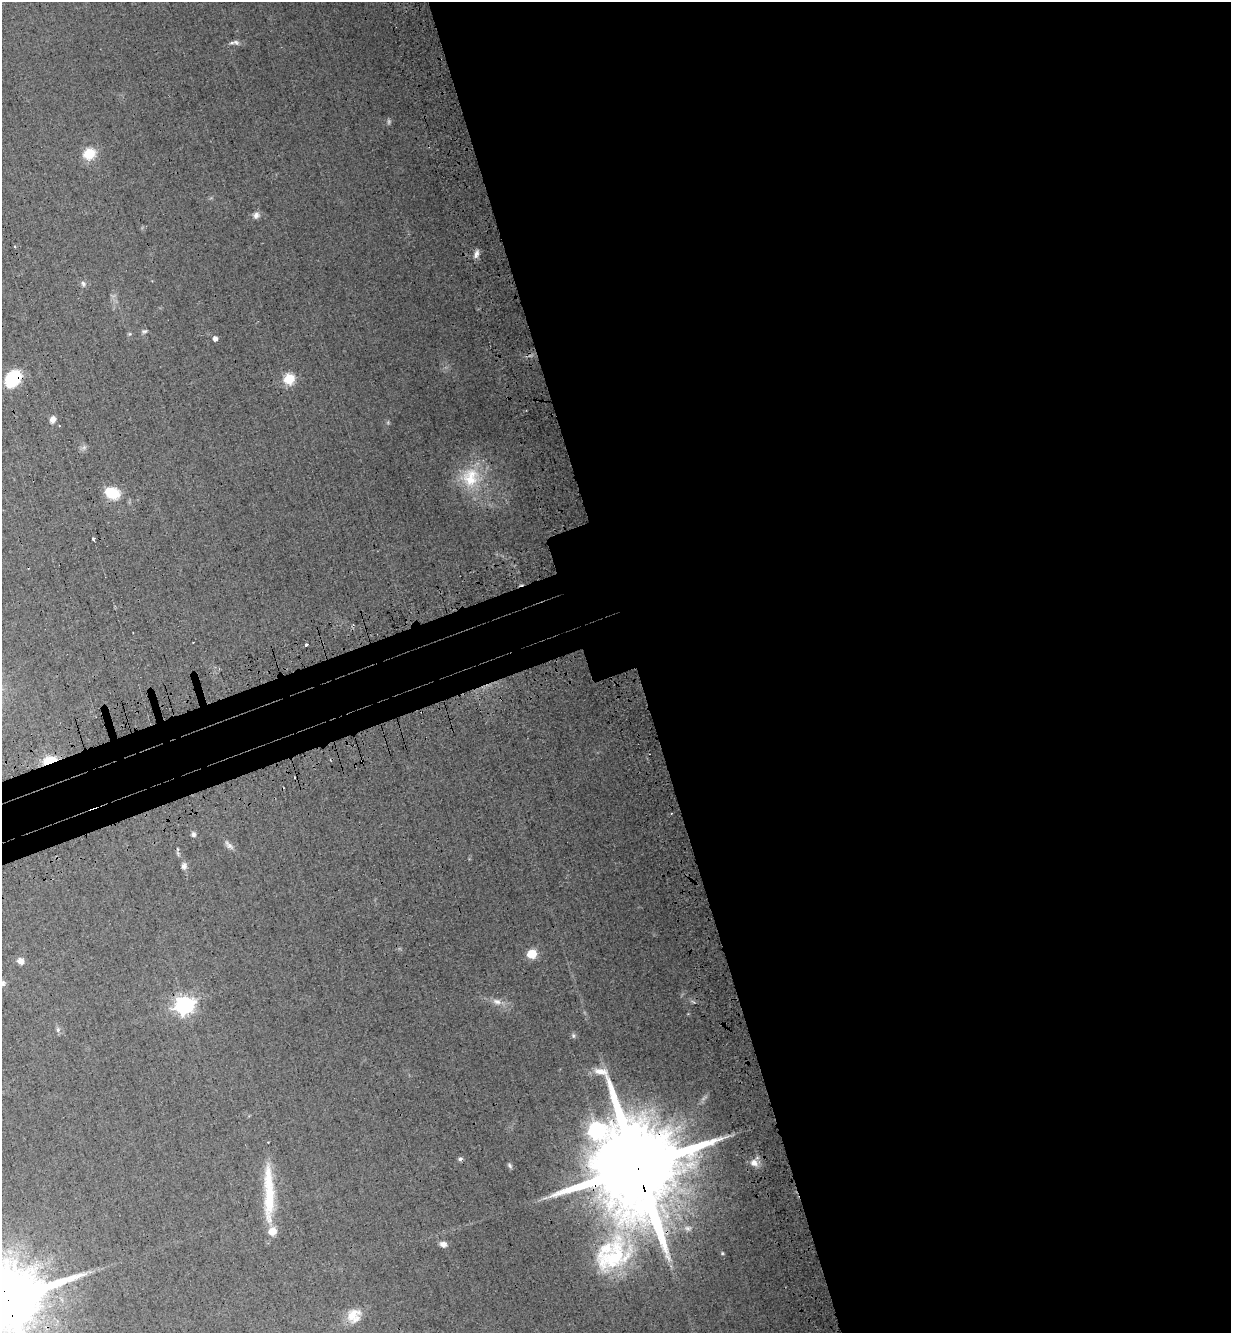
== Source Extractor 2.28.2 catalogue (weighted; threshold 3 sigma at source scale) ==
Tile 8 of 4 x 4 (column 4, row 2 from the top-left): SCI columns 4032-5260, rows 2748-4078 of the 5477 x 5494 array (HDU 1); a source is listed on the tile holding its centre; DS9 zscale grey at full resolution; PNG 1233 x 1335 px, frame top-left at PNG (2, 2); no overlay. Shown black and unused: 52% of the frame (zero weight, under 3 of 4 exposures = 7% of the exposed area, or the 3 px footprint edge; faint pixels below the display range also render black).
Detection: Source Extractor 2.28.2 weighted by HDU 2 'WHT'; one run over the whole footprint, this tile lists its part. Background 0.0322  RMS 0.0068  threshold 0.0307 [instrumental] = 3 sigma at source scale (4.5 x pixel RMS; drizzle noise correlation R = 1.50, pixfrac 1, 0.05/0.05 arcsec/px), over >= 5 px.
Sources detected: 46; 1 too faint to see at this stretch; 1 inside a brighter object's white glare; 2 cosmic-ray / hot-pixel residue — not listed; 3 inside a brighter listed object's ellipse — not listed separately; the other 39 listed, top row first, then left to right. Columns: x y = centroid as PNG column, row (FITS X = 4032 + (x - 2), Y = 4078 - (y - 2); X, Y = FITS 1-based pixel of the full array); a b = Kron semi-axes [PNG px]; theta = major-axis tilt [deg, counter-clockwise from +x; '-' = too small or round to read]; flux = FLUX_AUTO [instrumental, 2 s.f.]
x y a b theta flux
236 42 10 7 -29 2.5
89 153 6 5 - 61
256 215 10 8 66 2.9
15 246 3 2 - 0.82
476 254 12 6 74 3.1
83 283 8 6 -58 1.9
144 332 9 4 10 1.3
215 339 4 4 - 3.3
13 379 16 12 53 34
289 379 6 5 - 51
52 419 8 6 73 3.9
84 447 7 6 - 1.9
470 477 31 25 81 31
114 494 7 6 - 54
93 539 3 3 - 1.4
193 642 2 2 - 0.42
306 645 3 3 - 4.5
49 760 14 7 16 18
193 834 7 5 -89 1.8
229 845 16 6 -44 3.2
184 866 8 7 - 2.7
532 954 6 5 - 34
20 961 8 7 - 4.3
3 983 8 6 59 2
497 1002 13 8 -16 4.5
184 1005 7 7 - 330
58 1030 8 6 89 1.8
573 1035 7 5 -83 1.3
596 1130 8 7 - 210
460 1159 6 5 - 1.4
754 1163 10 9 - 5.4
510 1165 7 5 -58 1.5
637 1167 32 21 -74 19000
269 1193 71 11 -89 35
443 1244 8 6 -15 3.5
722 1253 4 4 - 0.75
612 1257 63 36 47 73
7 1301 25 18 -76 12000
354 1316 19 16 51 11
Overlapping masked pixels (flux is a lower limit): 4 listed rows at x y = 13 379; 49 760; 637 1167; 7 1301
Isophote crosses this tile's border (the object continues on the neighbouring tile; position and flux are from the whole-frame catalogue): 2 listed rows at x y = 3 983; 7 1301